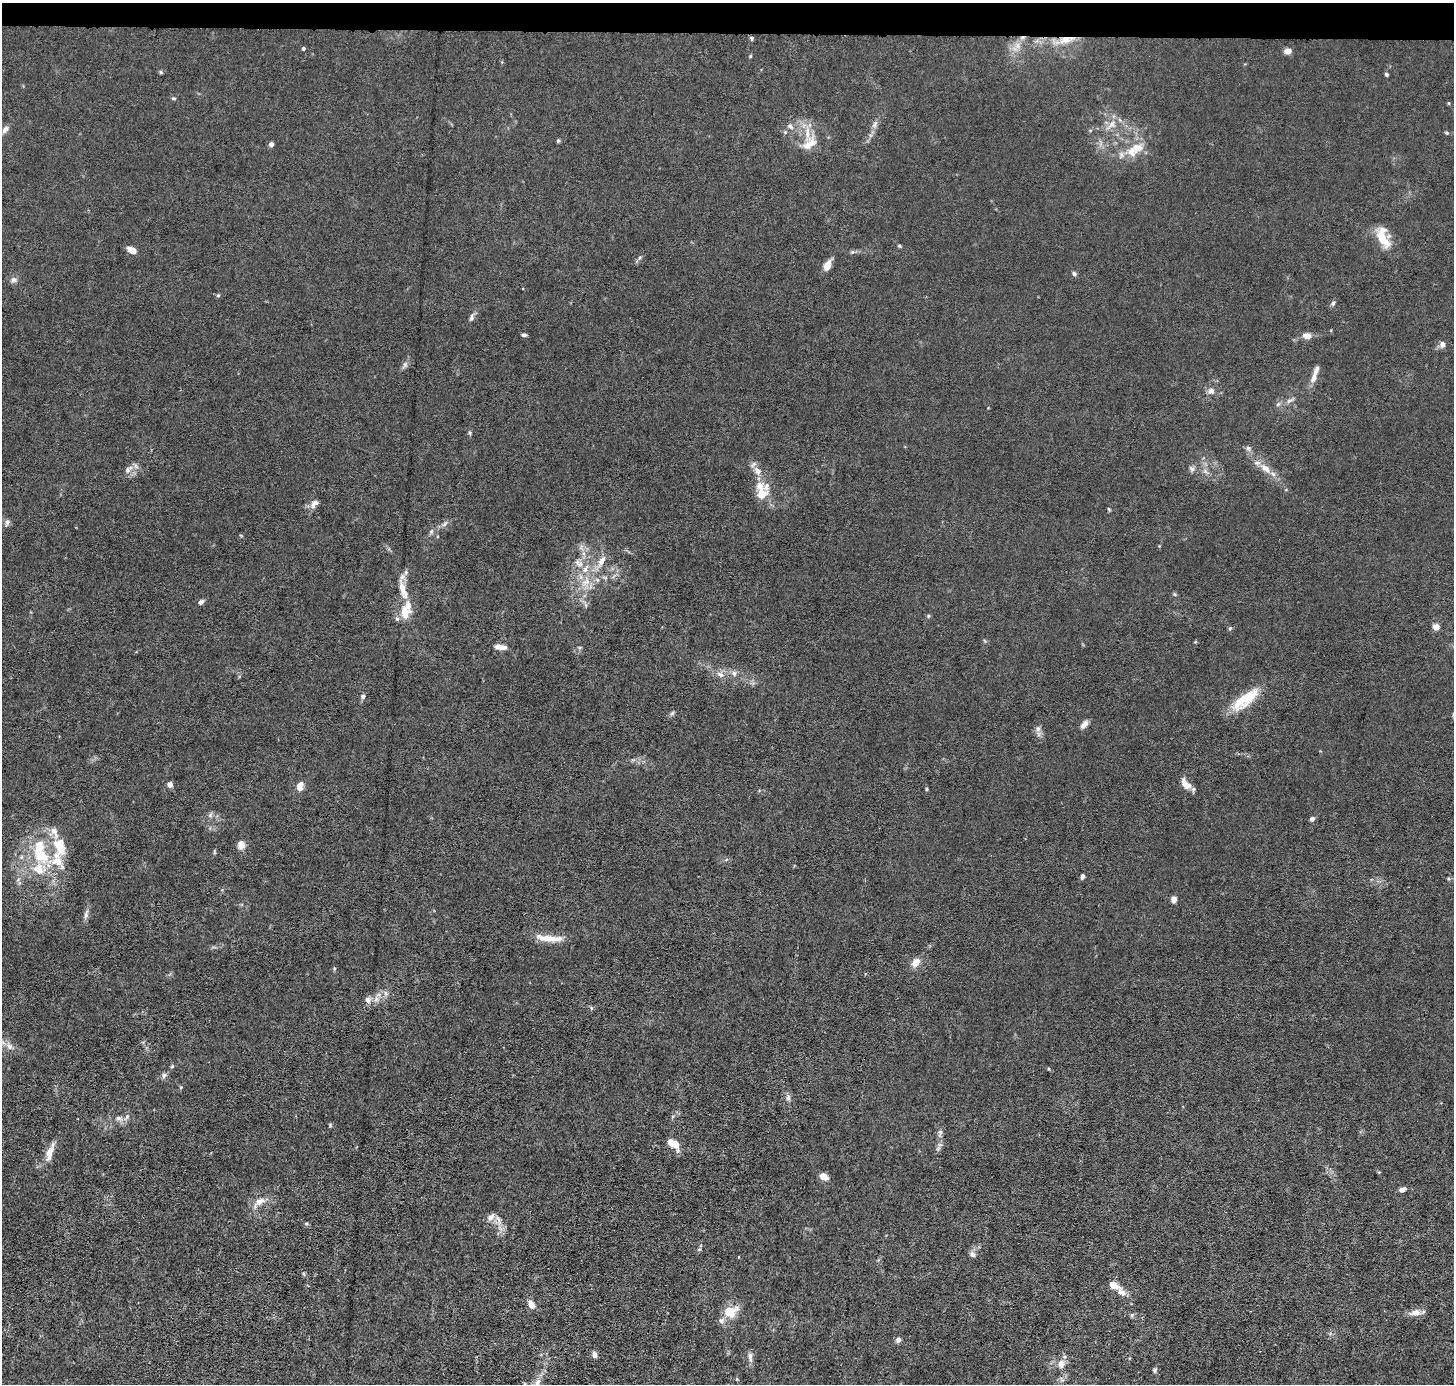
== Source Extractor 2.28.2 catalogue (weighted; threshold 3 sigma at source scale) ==
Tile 2 of 3 x 3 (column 2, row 1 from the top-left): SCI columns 1452-2903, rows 2902-4283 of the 4354 x 4384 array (HDU 1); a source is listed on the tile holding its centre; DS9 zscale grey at full resolution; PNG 1456 x 1386 px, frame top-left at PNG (2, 3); no overlay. Shown black and unused: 2% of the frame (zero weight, under 3 of 6 exposures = <1% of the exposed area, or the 3 px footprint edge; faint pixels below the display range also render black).
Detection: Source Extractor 2.28.2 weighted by HDU 2 'WHT'; one run over the whole footprint, this tile lists its part. Background 0.0122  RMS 0.0027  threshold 0.0111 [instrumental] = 3 sigma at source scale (4.09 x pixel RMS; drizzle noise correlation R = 1.36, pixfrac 0.8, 0.05/0.05 arcsec/px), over >= 5 px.
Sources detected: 128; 13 inside a brighter listed object's ellipse — not listed separately; the other 115 listed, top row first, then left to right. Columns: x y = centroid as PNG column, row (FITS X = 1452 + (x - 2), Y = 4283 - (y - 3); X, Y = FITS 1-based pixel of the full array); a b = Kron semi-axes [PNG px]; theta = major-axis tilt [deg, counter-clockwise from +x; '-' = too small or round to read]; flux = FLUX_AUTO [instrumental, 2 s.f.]
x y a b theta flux
752 38 5 4 - 0.47
1066 40 25 9 13 4.4
1017 45 10 8 -60 1.5
303 48 4 4 - 0.5
1287 51 8 6 4 1.5
750 56 4 4 - 0.26
161 72 5 5 - 0.32
1386 74 5 4 - 0.37
173 98 7 3 0 0.3
1449 103 5 3 - 0.24
1111 124 17 6 45 1.9
874 125 9 5 59 0.8
790 126 9 6 -44 0.9
5 130 10 6 54 1.1
785 132 5 5 - 0.33
1446 133 6 4 -21 0.31
558 141 5 4 - 0.34
271 144 4 4 - 1.2
809 144 23 14 39 4.1
1137 148 15 13 7 3.8
1383 237 27 13 -69 5.8
899 246 5 4 - 0.31
132 250 8 5 -27 2.8
852 252 6 5 - 0.41
640 257 7 4 58 0.48
827 266 7 5 68 4.1
1074 274 6 6 - 0.53
14 280 9 7 6 0.93
218 295 5 5 - 0.34
1333 303 6 5 - 0.56
471 318 11 5 73 0.74
524 335 6 4 -8 0.51
1307 336 11 7 -9 1.8
1442 344 8 7 - 1.1
405 364 9 5 64 0.77
1314 378 12 7 61 1.4
1211 391 9 9 - 1.2
1290 401 12 5 25 0.92
470 433 5 5 - 0.39
1248 448 8 7 - 0.7
1265 468 17 9 -41 2.6
128 469 14 8 45 1.6
1192 469 9 7 -37 0.78
761 492 25 14 -80 5.8
314 504 12 8 46 1.5
1109 509 5 4 - 0.27
7 522 8 6 67 0.86
445 524 10 4 53 0.67
431 532 7 5 56 0.53
601 561 16 8 59 2.4
579 563 14 6 -36 1.4
585 569 15 7 68 2.2
586 582 18 11 42 4.2
403 589 25 8 -74 3.7
1174 594 5 5 - 0.35
201 602 7 5 41 0.71
405 612 18 12 -86 4.3
928 616 5 5 - 0.34
1436 627 8 7 - 1.3
1230 628 6 5 - 0.37
501 647 14 5 -5 1.7
734 673 7 7 - 0.96
720 674 10 7 -29 1.3
363 696 7 6 - 0.55
1243 699 39 16 39 7.7
672 713 8 4 45 0.49
1084 724 12 6 49 1.2
1038 729 8 6 88 0.94
1185 784 15 8 -52 2.6
170 785 6 5 - 1.2
300 786 11 7 74 1.9
927 789 5 3 - 0.29
210 815 6 6 - 0.61
1312 819 6 5 - 0.71
59 843 20 16 26 5.3
241 845 9 7 -85 2
41 855 30 21 -37 12
1082 876 6 4 68 0.69
1448 879 5 4 - 0.3
18 880 7 4 56 0.52
1174 899 6 5 - 1.4
86 915 14 5 78 0.97
548 938 29 8 -3 4.4
916 963 11 8 54 2.3
386 993 8 6 -87 0.82
368 1000 10 8 -81 1.1
9 1046 9 7 -47 1.2
172 1066 6 3 20 0.28
164 1075 8 6 69 0.7
788 1097 9 5 81 0.76
119 1118 11 6 -6 1.3
940 1132 7 5 -44 0.56
673 1144 14 7 -38 4
940 1144 7 4 -19 0.43
49 1152 20 7 72 2.9
823 1176 7 5 -22 2.6
1402 1189 8 5 19 0.99
259 1202 22 9 42 2.7
491 1217 13 8 42 1.4
306 1224 6 4 0 0.32
973 1254 8 7 - 0.94
739 1257 4 2 - 0.18
304 1274 6 3 -71 0.31
1113 1285 13 8 -30 2.2
531 1305 9 6 -63 1.8
729 1312 13 9 21 6.2
1415 1313 15 8 10 1.9
1132 1315 6 5 - 0.43
721 1321 8 6 -45 0.81
898 1340 8 6 35 0.76
595 1355 7 5 -75 0.97
750 1357 15 6 -85 1
1061 1364 13 9 83 2.1
1155 1370 6 5 - 0.49
537 1383 19 8 66 2.9
Overlapping masked pixels (flux is a lower limit): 1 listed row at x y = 1066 40
Isophote crosses this tile's border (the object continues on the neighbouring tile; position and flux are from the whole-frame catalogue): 1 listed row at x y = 537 1383